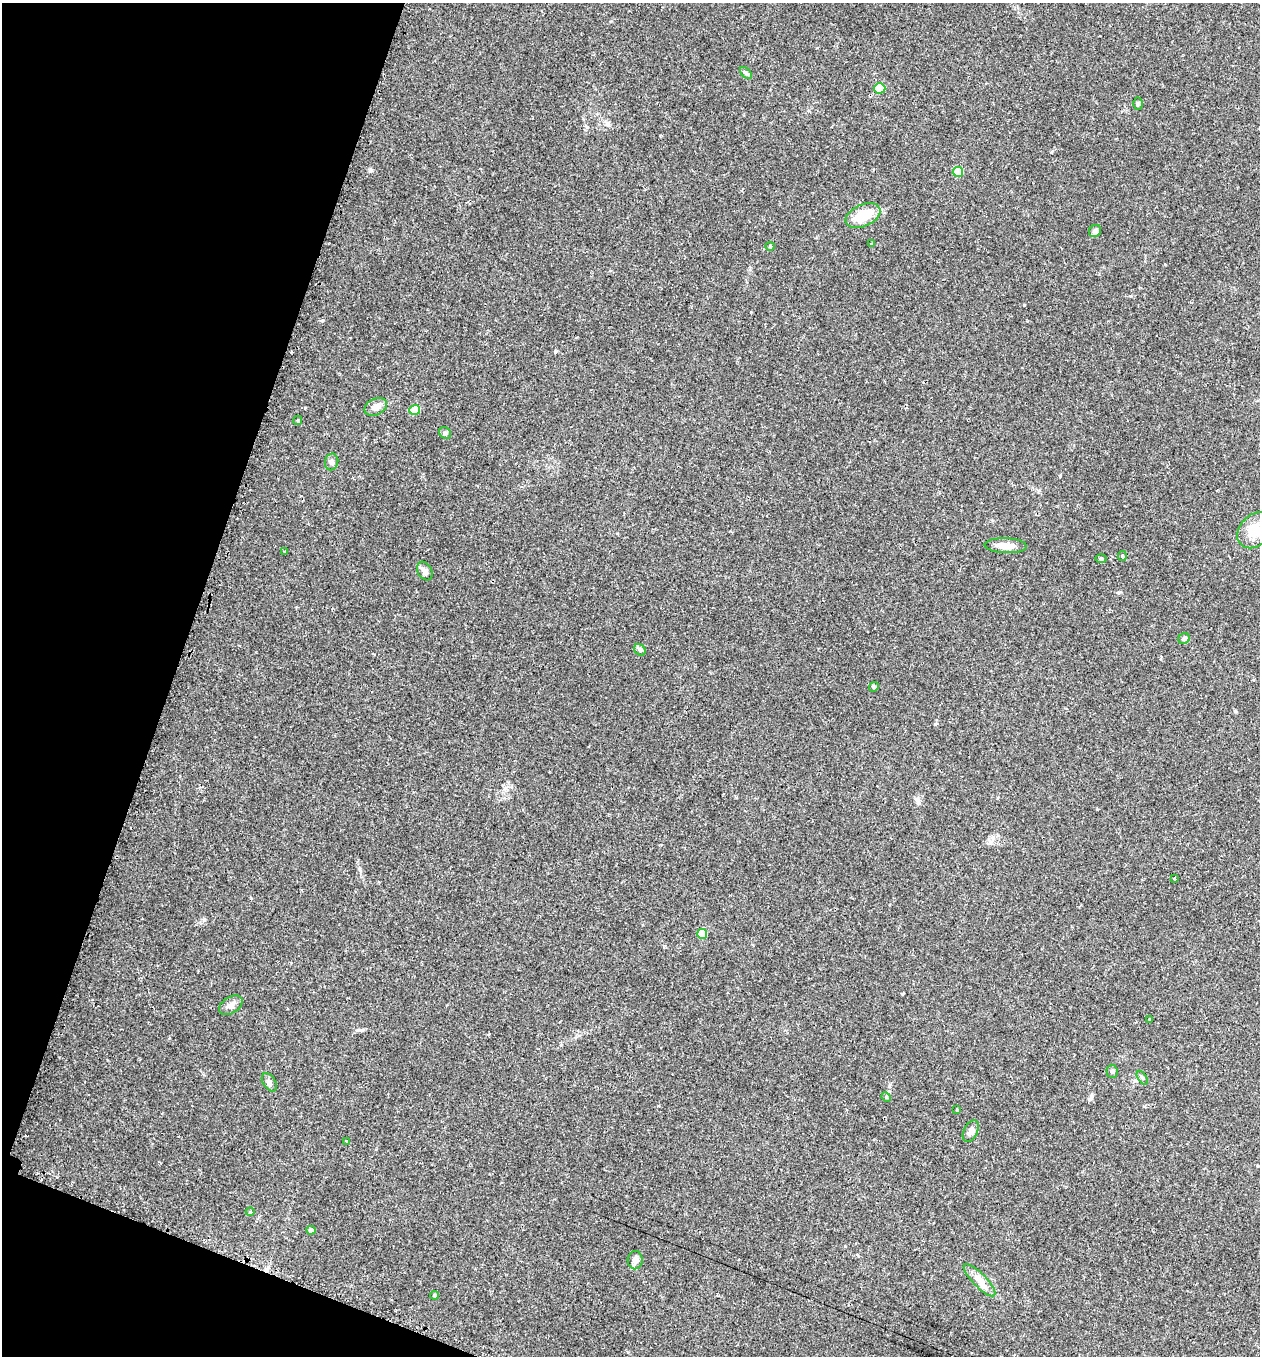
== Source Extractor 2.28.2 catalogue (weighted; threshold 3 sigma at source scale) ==
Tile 9 of 4 x 4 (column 1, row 3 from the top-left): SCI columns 142-1399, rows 1360-2713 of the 5479 x 5487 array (HDU 1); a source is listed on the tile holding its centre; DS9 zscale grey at full resolution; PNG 1262 x 1358 px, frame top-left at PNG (2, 3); each listed source drawn as its Kron ellipse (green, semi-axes under 4 px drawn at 4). Shown black and unused: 17% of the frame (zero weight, under 2 of 3 exposures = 1% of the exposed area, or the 3 px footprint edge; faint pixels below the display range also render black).
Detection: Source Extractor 2.28.2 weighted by HDU 2 'WHT'; one run over the whole footprint, this tile lists its part. Background 0.0303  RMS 0.005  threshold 0.0227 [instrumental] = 3 sigma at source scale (4.5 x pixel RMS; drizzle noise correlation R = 1.50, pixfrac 1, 0.05/0.05 arcsec/px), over >= 5 px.
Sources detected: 38; all 38 listed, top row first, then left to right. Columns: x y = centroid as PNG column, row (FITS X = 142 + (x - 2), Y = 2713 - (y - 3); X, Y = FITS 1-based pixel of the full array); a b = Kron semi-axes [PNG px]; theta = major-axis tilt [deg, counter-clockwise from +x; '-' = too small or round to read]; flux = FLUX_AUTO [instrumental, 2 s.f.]
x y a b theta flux
746 73 7 4 -45 0.88
880 88 5 5 - 23
1138 104 6 4 89 0.89
958 172 5 5 - 14
863 216 18 11 24 11
1095 231 7 5 45 2
872 244 4 3 - 0.54
770 246 4 4 - 0.48
376 407 12 8 26 3.2
415 410 5 5 - 15
298 420 5 4 - 0.74
445 433 6 5 - 0.96
332 462 8 6 78 1.4
1255 530 20 15 47 9.7
1006 546 21 7 -2 5.8
285 551 3 3 - 0.59
1122 556 5 4 - 1.3
1101 558 5 3 - 0.56
425 571 10 7 -59 2.4
1184 639 6 5 - 1.1
640 650 6 5 - 0.91
874 687 5 4 - 0.69
1174 879 3 3 - 0.55
702 934 5 5 - 13
231 1005 13 8 32 2.4
1150 1019 3 2 - 0.93
1112 1071 6 5 - 0.92
1142 1078 8 4 -56 0.94
269 1082 10 6 -58 1.7
886 1097 5 4 - 0.54
957 1110 3 3 - 0.69
971 1131 12 7 63 2.4
346 1141 4 3 - 0.51
250 1212 4 3 - 0.4
311 1230 4 4 - 2.3
635 1260 9 7 86 2.8
979 1280 21 6 -46 4.2
435 1295 4 4 - 0.84
Isophote crosses this tile's border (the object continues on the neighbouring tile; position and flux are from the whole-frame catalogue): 1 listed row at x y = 1255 530
Unlisted compact peaks at least as high as the median listed source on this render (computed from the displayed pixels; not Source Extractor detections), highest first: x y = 1024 305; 370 171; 1235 711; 935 724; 555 352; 1060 476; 323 320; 204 920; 359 869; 361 1030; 1089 1099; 1051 152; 251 898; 489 1034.